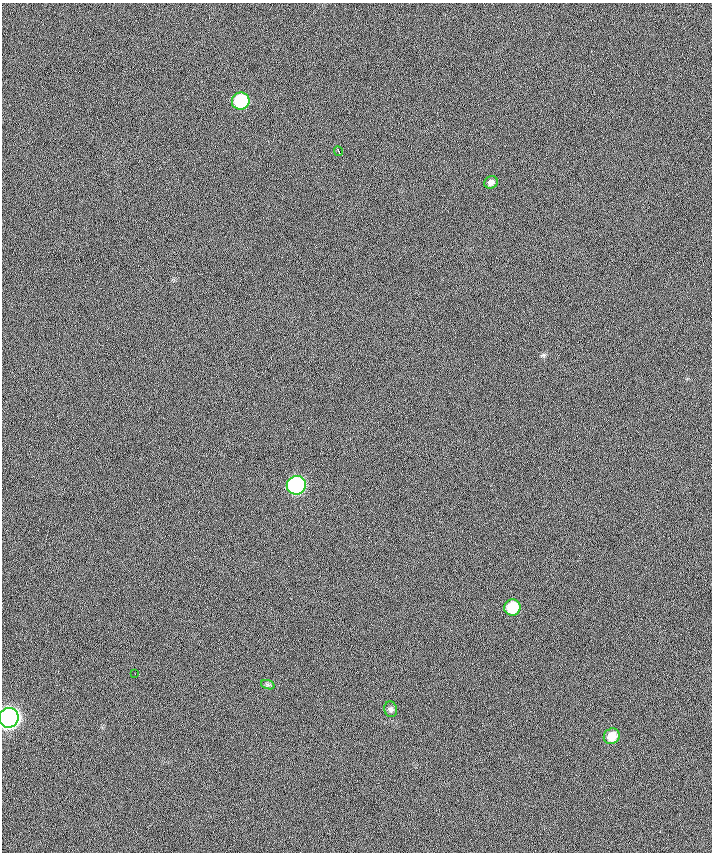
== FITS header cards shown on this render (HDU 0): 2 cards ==
NAXIS1  =                  710 /
NAXIS2  =                  850 /

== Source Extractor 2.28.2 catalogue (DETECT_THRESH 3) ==
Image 710 x 850 px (HDU 0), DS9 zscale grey, 1 PNG px = 1 image px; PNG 714 x 854 px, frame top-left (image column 1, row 850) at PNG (2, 3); each listed source drawn as its Kron ellipse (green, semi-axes under 4 px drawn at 4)
Background -1.26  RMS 21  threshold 61.8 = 3 sigma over >= 5 px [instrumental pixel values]
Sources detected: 10; all 10 listed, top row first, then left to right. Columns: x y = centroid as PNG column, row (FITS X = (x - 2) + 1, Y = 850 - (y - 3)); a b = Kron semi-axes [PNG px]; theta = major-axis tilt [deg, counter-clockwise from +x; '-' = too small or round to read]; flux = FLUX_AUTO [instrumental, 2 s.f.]
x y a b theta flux
241 101 9 8 - 94000
338 151 5 2 - 1900
491 182 7 6 - 5500
296 485 9 9 - 300000
512 608 8 8 - 47000
135 674 2 2 - 870
268 685 7 4 -19 2600
391 709 8 6 -74 3800
9 718 10 9 - 930000
612 736 8 7 - 20000
At the frame edge (FLAGS 8, measured only in part): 1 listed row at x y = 9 718